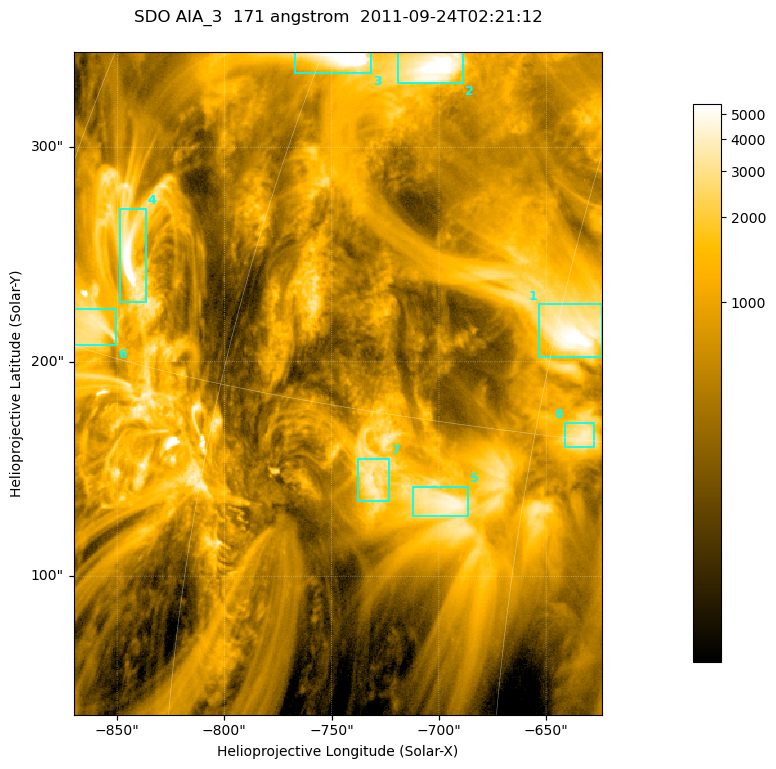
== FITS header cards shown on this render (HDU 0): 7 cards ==
TELESCOP= 'SDO     '           /
INSTRUME= 'AIA_3   '           /
WAVELNTH=                  171 /
WAVEUNIT= 'angstrom'           /
DATE-OBS= '2011-09-24T02:21:12.34' /
CTYPE1  = 'HPLN-TAN'           /
CTYPE2  = 'HPLT-TAN'           /

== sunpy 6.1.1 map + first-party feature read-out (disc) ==
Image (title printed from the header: SDO AIA_3  171 angstrom  2011-09-24T02:21:12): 411 x 515 px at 0.599 arcsec/px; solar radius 956 arcsec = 1595 px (partial field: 2.6% of the solar disc is inside the frame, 100% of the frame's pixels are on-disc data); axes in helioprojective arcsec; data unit not stated in the header (colour bar unlabelled)
Pointing: header CRPIX1/2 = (2051.64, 2049.57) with CRVAL1/2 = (0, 0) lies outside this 411 x 515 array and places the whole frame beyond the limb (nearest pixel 1.41 R_sun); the SolarSoft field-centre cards XCEN/YCEN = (-747.1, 189.9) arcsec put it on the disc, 1314 arcsec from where CRPIX/CRVAL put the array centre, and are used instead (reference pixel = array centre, CRVAL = XCEN/YCEN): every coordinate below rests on XCEN/YCEN
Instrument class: DISC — disc imager (sunpy class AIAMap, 171 A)
Bright regions (active regions / flare kernels): reference = the on-disc median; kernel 3 px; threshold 5 sigma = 2113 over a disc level ~644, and >= 1.15x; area >= 211 px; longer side >= 5 px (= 3 arcsec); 8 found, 8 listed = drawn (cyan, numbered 1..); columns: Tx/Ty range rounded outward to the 2 arcsec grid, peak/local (2 s.f.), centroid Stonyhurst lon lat
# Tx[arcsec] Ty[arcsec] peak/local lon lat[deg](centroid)
1 -654..-624 202..228 9.3 -44 +18
2 -720..-688 330..346 12 -54 +25
3 -768..-732 334..344 16 -59 +25
4 -850..-836 228..272 18 -68 +18
5 -712..-686 128..142 7 -48 +13
6 -870..-850 206..226 5.7 -69 +16
7 -738..-722 134..156 6.2 -52 +13
8 -642..-626 160..172 6.1 -43 +15